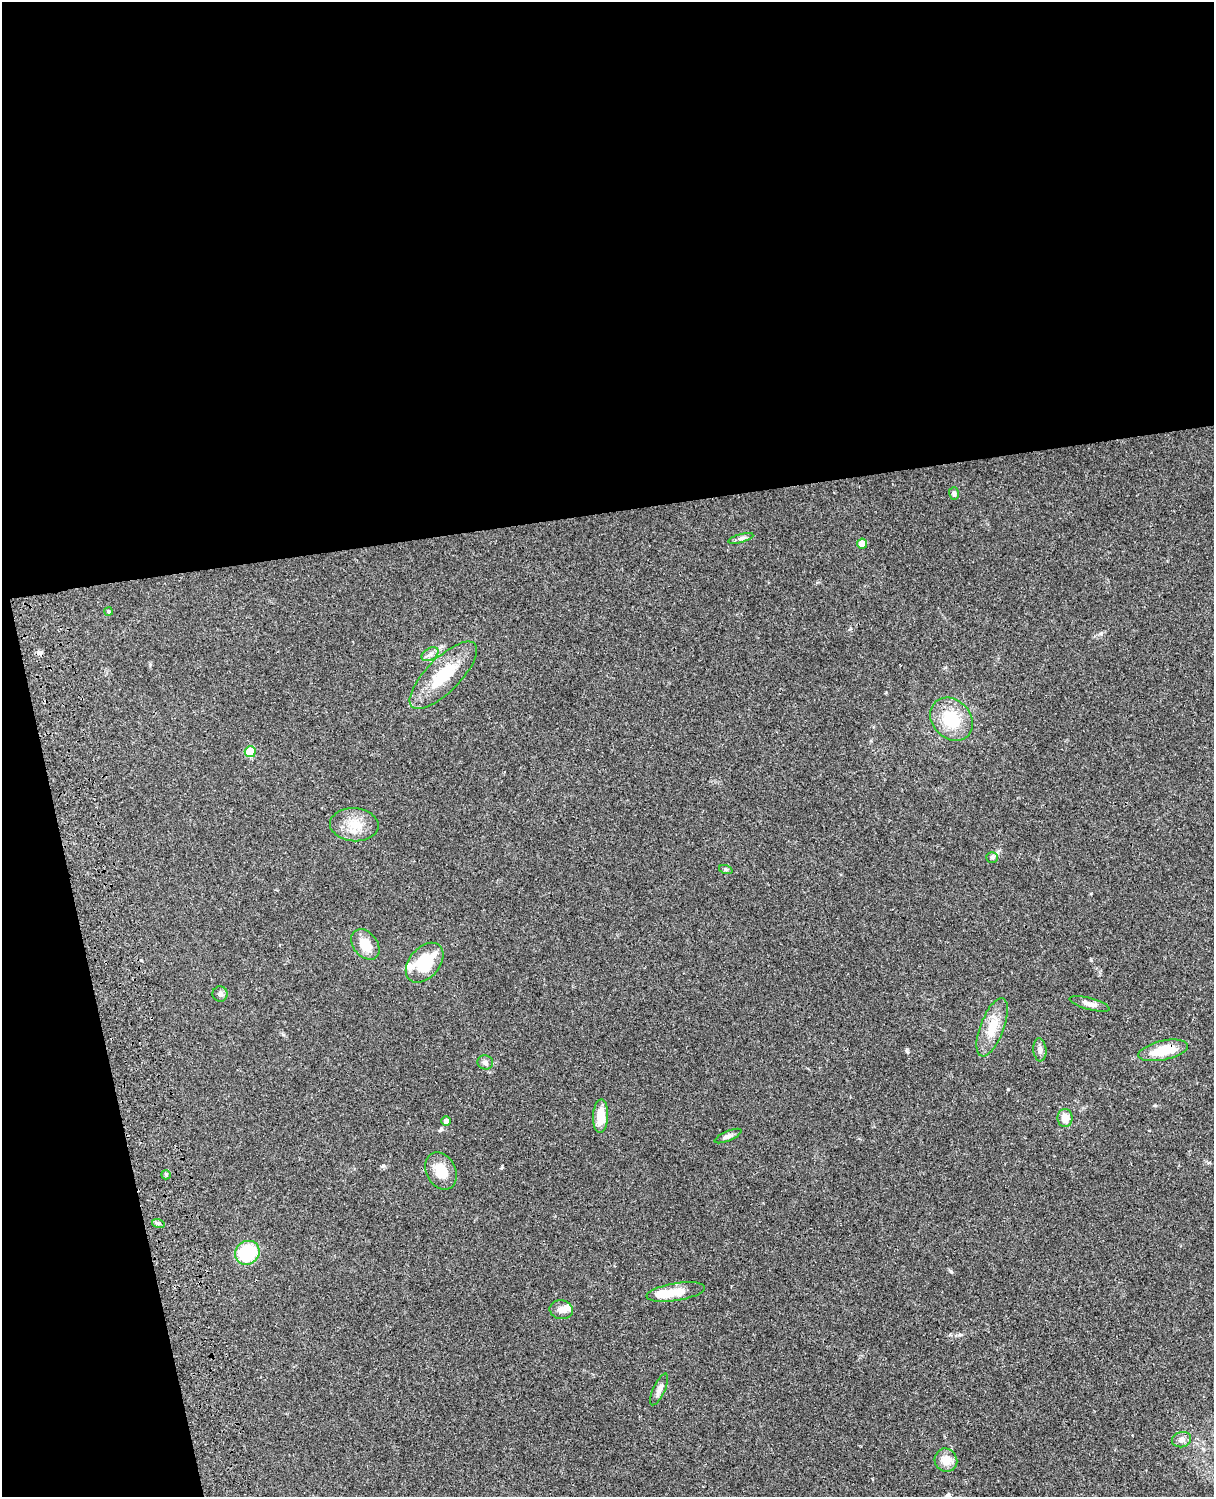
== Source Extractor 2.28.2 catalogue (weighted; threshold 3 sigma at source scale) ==
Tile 1 of 4 x 3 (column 1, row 1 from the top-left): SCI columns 121-1332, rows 3268-4762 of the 5087 x 4927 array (HDU 1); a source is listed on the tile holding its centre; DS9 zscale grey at full resolution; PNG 1216 x 1499 px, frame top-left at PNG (2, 2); each listed source drawn as its Kron ellipse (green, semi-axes under 4 px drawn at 4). Shown black and unused: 39% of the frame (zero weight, under 3 of 4 exposures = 6% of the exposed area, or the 3 px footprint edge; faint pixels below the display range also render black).
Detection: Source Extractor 2.28.2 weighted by HDU 2 'WHT'; one run over the whole footprint, this tile lists its part. Background 0.0812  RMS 0.006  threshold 0.027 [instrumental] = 3 sigma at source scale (4.5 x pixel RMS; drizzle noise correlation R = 1.50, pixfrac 1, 0.05/0.05 arcsec/px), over >= 5 px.
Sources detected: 35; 2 inside a brighter object's white glare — neither listed nor drawn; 1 inside a brighter listed object's ellipse — not listed separately; the other 32 listed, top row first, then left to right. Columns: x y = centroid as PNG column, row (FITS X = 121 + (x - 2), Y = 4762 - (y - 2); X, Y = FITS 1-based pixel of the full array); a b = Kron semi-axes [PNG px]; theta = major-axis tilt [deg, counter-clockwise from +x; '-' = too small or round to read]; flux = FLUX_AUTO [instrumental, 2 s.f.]
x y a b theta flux
954 493 6 5 - 1.4
741 538 13 3 15 1.6
862 544 5 5 - 8.7
109 611 4 4 - 0.93
430 654 9 6 31 2.4
443 675 44 17 45 26
951 719 23 19 -48 22
250 752 5 5 - 20
354 825 24 16 -4 12
992 857 6 5 - 1
726 870 7 4 -19 0.83
365 944 17 12 -52 11
425 963 23 15 49 24
220 994 8 7 - 1.8
1090 1004 20 6 -15 3.5
992 1027 31 11 69 13
1040 1050 11 6 -85 2.4
1163 1050 25 9 12 19
485 1062 8 7 - 1.9
601 1116 17 7 87 11
1065 1118 9 7 90 6.6
446 1121 5 5 - 2.4
728 1136 14 5 23 2.1
441 1171 19 14 -62 12
166 1175 5 4 - 0.72
158 1223 6 4 -18 0.92
247 1253 13 11 37 34
676 1292 29 8 9 13
561 1310 12 9 -11 3.9
659 1389 17 6 65 2.9
1182 1440 9 7 16 3.1
946 1460 12 11 - 8.1
Overlapping masked pixels (flux is a lower limit): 1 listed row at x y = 1163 1050
Unlisted compact peaks at least as high as the median listed source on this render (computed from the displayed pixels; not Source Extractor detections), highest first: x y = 907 1051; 1008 1089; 1101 633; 951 1271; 383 1166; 960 1335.